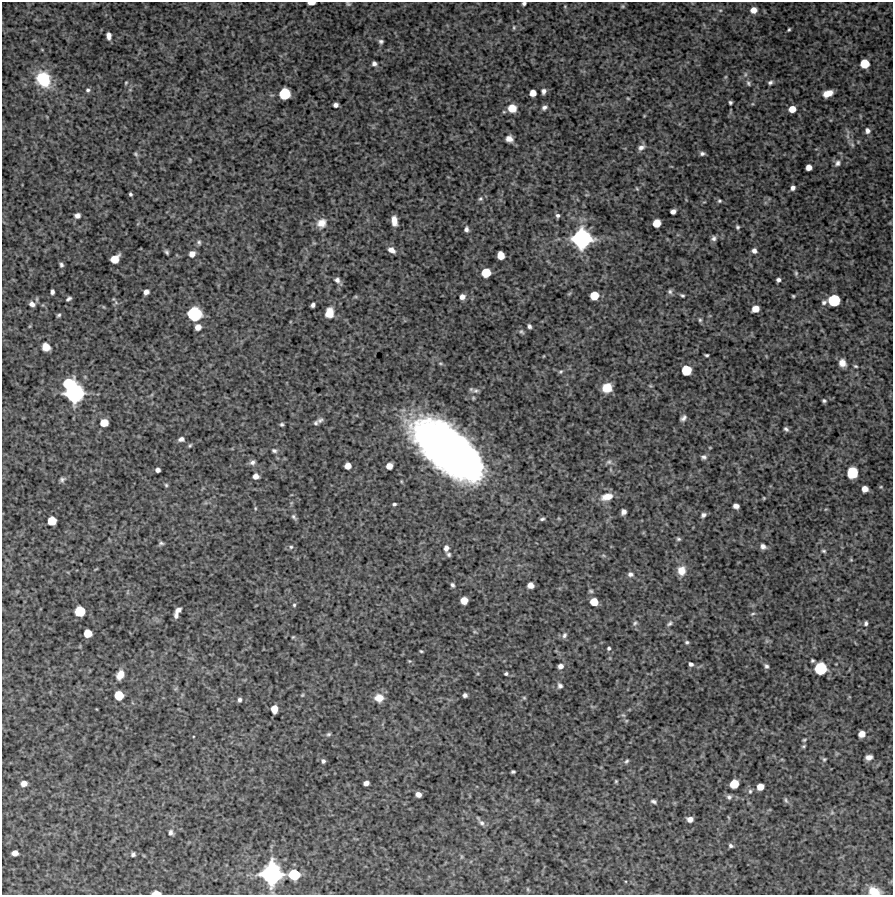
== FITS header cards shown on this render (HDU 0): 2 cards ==
NAXIS1  =                  891 /Length X axis
NAXIS2  =                  893 /Length Y axis

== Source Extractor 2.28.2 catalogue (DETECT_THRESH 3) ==
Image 891 x 893 px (HDU 0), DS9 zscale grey, 1 PNG px = 1 image px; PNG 895 x 897 px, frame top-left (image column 1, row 893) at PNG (2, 2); no overlay
Background 4460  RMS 200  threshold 588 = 3 sigma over >= 5 px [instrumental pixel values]
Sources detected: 212; all 212 listed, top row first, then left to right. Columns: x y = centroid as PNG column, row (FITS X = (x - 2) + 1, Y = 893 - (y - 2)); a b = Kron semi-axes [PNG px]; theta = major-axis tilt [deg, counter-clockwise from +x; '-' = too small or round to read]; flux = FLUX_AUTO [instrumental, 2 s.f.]
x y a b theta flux
311 3 6 3 2 9.5e+04
524 3 4 3 - 2.7e+04
348 4 6 4 -29 1.9e+04
623 6 6 3 -90 1.3e+04
720 10 5 3 - 1.1e+04
753 10 6 5 - 1.0e+05
514 27 6 4 90 1.7e+04
789 29 4 3 - 1.7e+04
109 36 7 4 -87 6.4e+04
381 41 6 5 - 3.0e+04
374 63 5 5 - 3.9e+04
865 64 6 6 - 3.0e+05
725 77 6 3 71 1.5e+04
43 79 15 12 -58 5.8e+05
770 82 6 5 - 3.1e+04
126 83 5 3 - 1.3e+04
748 83 8 5 -63 2.9e+04
88 90 6 5 - 2.6e+04
544 91 5 4 - 4.3e+04
533 93 5 5 - 1.2e+05
828 93 9 5 21 1.6e+05
285 94 8 7 - 5.6e+05
628 98 5 3 - 1.2e+04
730 102 4 3 - 2.4e+04
336 105 5 4 - 4.7e+04
544 107 7 5 36 4.0e+04
512 108 8 7 - 1.7e+05
792 109 6 5 - 1.4e+05
504 112 5 3 - 1.3e+04
867 131 7 6 - 4.8e+04
847 136 7 4 -89 3.1e+04
509 139 7 7 - 7.7e+04
852 145 7 5 -69 3.0e+04
641 147 9 6 33 5.5e+04
702 153 6 4 -6 3.2e+04
136 154 7 4 -28 2.0e+04
190 160 6 3 -72 1.2e+04
837 163 8 7 - 4.6e+04
809 167 5 5 - 1.0e+05
793 188 5 5 - 4.8e+04
637 189 6 3 -58 1.5e+04
130 194 4 3 - 2.1e+04
480 199 7 6 - 2.8e+04
719 201 5 5 - 2.0e+04
673 211 5 4 - 5.3e+04
77 216 5 4 - 5.0e+04
558 216 5 4 - 3.1e+04
394 221 9 5 -81 1.1e+05
321 223 12 10 48 1.3e+05
657 223 6 6 - 2.0e+05
737 227 5 5 - 2.3e+04
466 229 6 5 - 3.8e+04
714 238 7 6 - 4.2e+04
582 239 13 13 - 1.8e+06
199 242 7 6 - 2.7e+04
391 250 8 5 -32 7.8e+04
754 251 6 5 - 4.8e+04
167 252 5 3 - 2.5e+04
192 254 5 5 - 8.2e+04
501 255 6 5 - 1.8e+05
115 259 7 6 - 2.2e+05
61 265 5 4 - 2.7e+04
486 273 7 6 - 3.0e+05
796 273 5 4 - 1.9e+04
337 280 7 6 - 4.8e+04
778 280 4 4 - 3.4e+04
52 292 5 4 - 3.6e+04
146 292 5 4 - 5.7e+04
670 292 7 6 - 3.0e+04
569 294 6 3 20 1.5e+04
682 295 6 4 -26 2.1e+04
594 296 6 6 - 2.6e+05
793 296 3 3 - 1.3e+04
462 297 5 5 - 6.2e+04
69 299 6 3 33 2.7e+04
834 300 8 8 - 6.2e+05
824 302 6 5 - 2.9e+04
116 303 6 4 -19 2.1e+04
32 304 6 5 - 5.8e+04
313 305 4 4 - 4.0e+04
755 309 6 5 - 1.4e+05
329 313 9 7 76 1.6e+05
194 314 9 9 - 9.5e+05
59 315 5 4 - 2.1e+04
700 320 5 5 - 2.1e+04
529 326 5 4 - 3.2e+04
198 327 5 5 - 9.2e+04
521 332 7 5 -48 2.5e+04
46 347 7 6 - 1.4e+05
706 355 4 3 - 2.0e+04
842 363 8 7 - 1.0e+05
855 366 5 3 - 1.7e+04
686 370 7 7 - 4.0e+05
561 372 6 5 - 2.0e+04
68 384 8 7 - 4.6e+05
607 388 9 9 - 2.0e+05
476 390 10 6 4 4.2e+04
74 393 13 12 - 1.7e+06
473 398 5 4 - 1.5e+04
824 401 4 3 - 2.1e+04
683 418 6 4 48 4.1e+04
320 420 9 6 32 3.2e+04
104 423 6 6 - 2.1e+05
316 423 6 5 - 2.3e+04
282 424 4 4 - 2.0e+04
786 429 5 4 - 3.0e+04
181 439 6 5 - 3.8e+04
190 445 5 3 - 1.6e+04
447 450 63 28 -39 1.2e+07
274 451 6 5 - 2.6e+04
704 457 6 5 - 3.6e+04
252 462 7 6 - 4.1e+04
609 462 8 6 32 3.7e+04
348 466 5 5 - 1.1e+05
389 466 5 5 - 1.1e+05
158 470 4 4 - 4.9e+04
852 473 8 7 - 5.3e+05
256 476 5 5 - 8.0e+04
62 479 6 5 - 3.0e+04
166 485 5 5 - 1.8e+04
865 489 5 5 - 9.8e+04
607 497 14 8 15 1.5e+05
764 498 4 3 - 1.2e+04
394 504 4 3 - 2.2e+04
736 506 6 5 - 5.6e+04
255 508 5 3 - 1.4e+04
623 512 5 5 - 5.4e+04
703 515 6 5 - 3.5e+04
294 517 8 4 -50 2.8e+04
542 519 6 4 21 2.5e+04
52 521 6 6 - 2.6e+05
678 539 6 4 -1 2.1e+04
161 543 7 4 -1 2.4e+04
763 546 7 6 - 4.8e+04
291 547 5 5 - 2.1e+04
446 548 7 6 - 5.5e+04
824 551 5 4 - 1.8e+04
449 554 5 4 - 2.5e+04
851 560 6 3 -19 1.1e+04
96 569 6 3 31 1.1e+04
681 571 10 8 89 1.4e+05
630 574 7 5 -6 3.8e+04
452 585 6 4 -64 2.8e+04
530 585 5 5 - 9.6e+04
591 591 5 4 - 1.8e+04
464 600 6 6 - 1.5e+05
594 602 6 6 - 2.0e+05
294 605 4 4 - 1.6e+04
178 610 7 4 42 5.2e+04
80 611 7 7 - 4.4e+05
753 614 7 4 19 1.9e+04
176 616 6 5 - 3.6e+04
635 623 7 5 61 2.6e+04
670 623 7 5 43 2.7e+04
866 623 6 4 75 2.6e+04
475 632 6 4 -18 1.5e+04
88 633 6 6 - 2.0e+05
564 635 8 6 70 3.9e+04
293 637 4 3 - 1.2e+04
687 642 4 4 - 2.0e+04
609 648 4 3 - 2.2e+04
421 651 3 2 - 1.3e+04
812 660 3 3 - 1.9e+04
409 661 4 4 - 1.1e+04
691 664 4 4 - 3.5e+04
560 666 5 5 - 5.8e+04
766 666 5 5 - 3.0e+04
820 668 8 8 - 6.8e+05
506 674 3 3 - 2.1e+04
120 675 9 6 63 1.2e+05
560 686 7 6 - 3.4e+04
119 695 7 6 - 3.1e+05
302 695 4 4 - 1.3e+04
465 695 4 4 - 3.4e+04
379 698 9 8 - 1.4e+05
524 698 5 4 - 1.5e+04
239 700 5 4 - 3.3e+04
274 709 7 5 -90 1.5e+05
623 715 6 4 -41 1.8e+04
329 734 6 4 16 2.1e+04
862 734 6 5 - 1.2e+05
804 740 4 3 - 1.6e+04
803 746 5 4 - 1.6e+04
869 757 7 5 11 6.7e+04
824 759 5 5 - 1.9e+04
323 761 5 5 - 3.1e+04
626 761 6 4 50 2.1e+04
513 772 4 3 - 2.1e+04
616 781 5 4 - 1.5e+04
24 783 6 5 - 9.0e+04
366 783 5 4 - 6.2e+04
734 784 7 6 - 2.9e+05
760 787 6 5 - 1.4e+05
750 791 6 5 - 2.4e+04
418 794 5 5 - 7.3e+04
729 797 7 6 - 3.5e+04
786 800 9 4 -67 2.3e+04
654 801 6 4 -18 3.0e+04
832 813 6 4 -18 1.7e+04
728 817 6 3 -70 1.2e+04
690 819 5 5 - 7.6e+04
482 823 9 6 -55 4.5e+04
171 832 7 6 - 3.9e+04
731 846 5 4 - 2.7e+04
15 853 5 5 - 9.4e+04
133 854 5 5 - 3.1e+04
461 857 6 4 72 1.7e+04
271 874 14 13 - 2.0e+06
294 875 8 7 - 4.7e+05
528 889 6 4 -89 1.5e+04
874 891 11 7 -17 1.9e+05
156 893 7 3 0 1.2e+05
At the frame edge (FLAGS 8, measured only in part): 5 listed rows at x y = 311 3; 524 3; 348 4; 874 891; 156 893

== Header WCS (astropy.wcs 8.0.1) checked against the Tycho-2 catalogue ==
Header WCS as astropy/WCSLIB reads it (CRVAL/CRPIX/CD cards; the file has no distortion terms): RA---TAN/DEC--TAN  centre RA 10:54:21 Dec +27:14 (163.59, +27.24 deg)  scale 1.01 arcsec/px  FOV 15.0' x 15.0'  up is -1 deg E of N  parity normal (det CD < 0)
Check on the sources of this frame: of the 60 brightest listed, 3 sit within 1.5 arcsec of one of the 4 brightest Tycho-2 stars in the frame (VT <= 12.17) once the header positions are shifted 0.30 arcsec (0.28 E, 0.11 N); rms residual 0.31 arcsec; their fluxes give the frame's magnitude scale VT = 27.15 - 2.5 log10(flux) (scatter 0.23 mag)
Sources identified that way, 3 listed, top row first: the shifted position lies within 1.5 arcsec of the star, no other Tycho-2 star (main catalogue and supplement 1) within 3.0 arcsec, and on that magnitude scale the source's flux lands within +1.5 / -3 mag of the star's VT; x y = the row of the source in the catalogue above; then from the Tycho-2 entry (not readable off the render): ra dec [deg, ICRS J2000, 3 dp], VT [Tycho-2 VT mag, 2 dp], TYC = Tycho-2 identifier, HIP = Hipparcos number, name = IAU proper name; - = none
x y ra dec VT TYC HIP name
582 239 163.544 +27.298 11.51 1980-2224-1 - -
74 393 163.704 +27.257 11.88 1980-1756-1 - -
271 874 163.645 +27.121 11.16 1980-2297-1 - -